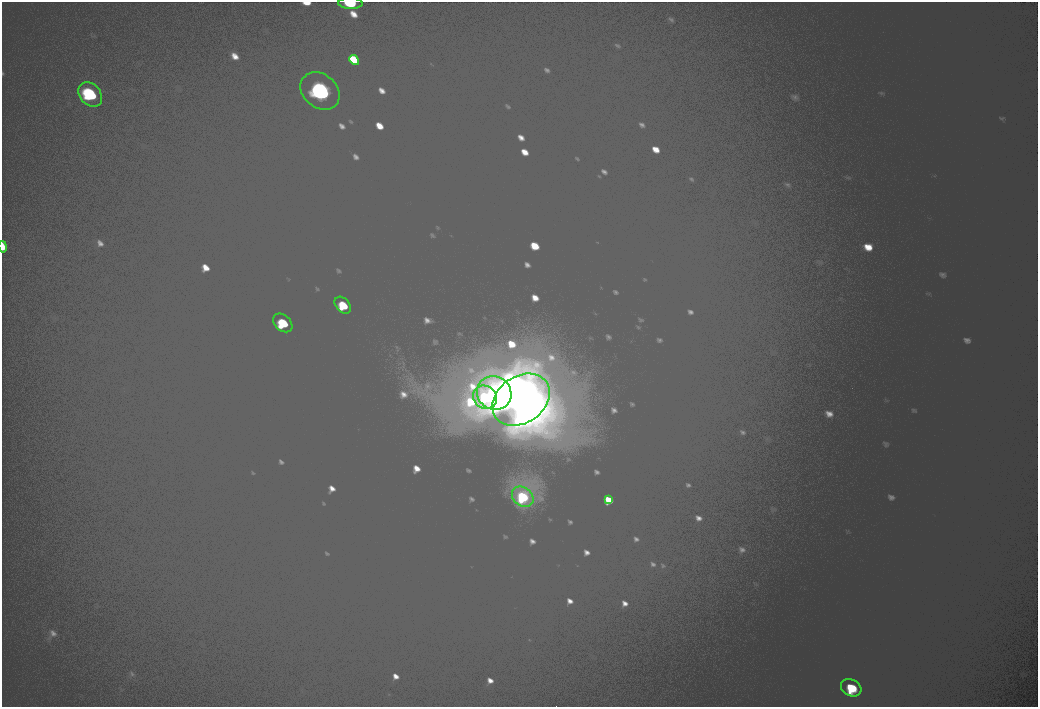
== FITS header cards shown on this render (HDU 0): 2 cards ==
NAXIS1  =                 2072
NAXIS2  =                 1410

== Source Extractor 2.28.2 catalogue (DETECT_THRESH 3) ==
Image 2072 x 1410 px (HDU 0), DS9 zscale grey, zoomed out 1/2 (1 PNG px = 2 x 2 image px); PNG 1040 x 709 px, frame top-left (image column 1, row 1410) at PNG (2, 2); each listed source drawn as its Kron ellipse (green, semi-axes under 4 px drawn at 4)
Background 103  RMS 30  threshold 90.8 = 3 sigma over >= 5 px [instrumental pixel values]
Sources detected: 13; all 13 listed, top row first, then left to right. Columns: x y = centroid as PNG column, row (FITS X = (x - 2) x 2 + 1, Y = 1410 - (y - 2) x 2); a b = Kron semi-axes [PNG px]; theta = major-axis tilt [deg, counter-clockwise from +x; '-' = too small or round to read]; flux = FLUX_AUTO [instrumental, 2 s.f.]
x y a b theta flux
350 3 12 5 -3 23000
354 60 5 3 - 11000
320 91 21 16 -40 130000
90 94 13 10 -49 54000
3 247 5 3 - 6400
343 305 10 6 -48 24000
283 323 11 7 -43 33000
494 393 18 16 -34 160000
485 397 12 11 - 61000
521 400 31 23 35 390000
523 497 11 9 -37 43000
609 500 4 2 - 6100
851 688 11 8 -29 33000
At the frame edge (FLAGS 8, measured only in part): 2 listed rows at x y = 350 3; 3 247